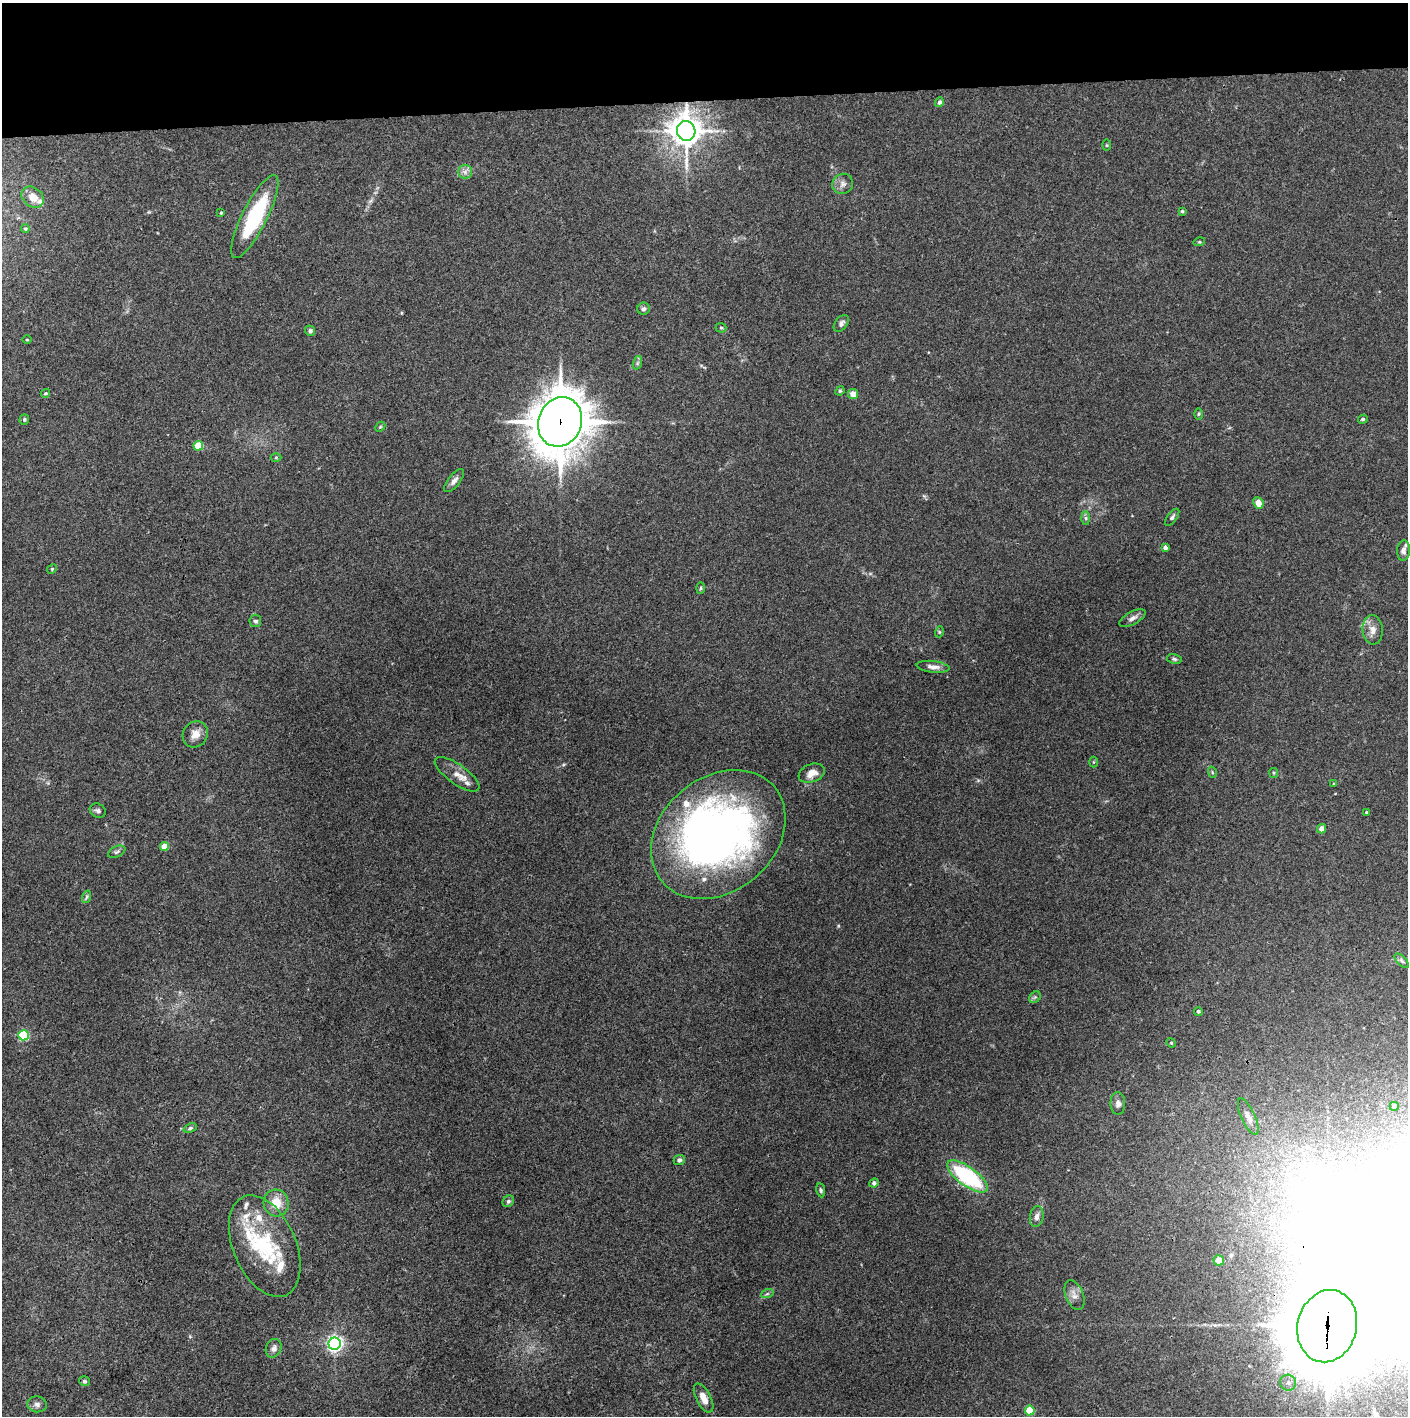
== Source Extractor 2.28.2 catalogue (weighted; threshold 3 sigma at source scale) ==
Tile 2 of 3 x 3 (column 2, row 1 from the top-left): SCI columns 1407-2812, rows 2829-4242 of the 4222 x 4244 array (HDU 1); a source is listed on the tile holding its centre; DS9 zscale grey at full resolution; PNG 1410 x 1418 px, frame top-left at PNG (2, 3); each listed source drawn as its Kron ellipse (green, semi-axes under 4 px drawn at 4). Shown black and unused: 7% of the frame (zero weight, under 3 of 4 exposures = <1% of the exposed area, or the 3 px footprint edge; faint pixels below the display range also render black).
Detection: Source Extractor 2.28.2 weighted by HDU 2 'WHT'; one run over the whole footprint, this tile lists its part. Background 0.0332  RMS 0.0045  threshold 0.02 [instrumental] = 3 sigma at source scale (4.5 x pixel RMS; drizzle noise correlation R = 1.50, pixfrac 1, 0.05/0.05 arcsec/px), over >= 5 px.
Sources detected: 94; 1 inside a brighter object's white glare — neither listed nor drawn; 10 inside a brighter listed object's ellipse — not listed separately; the other 83 listed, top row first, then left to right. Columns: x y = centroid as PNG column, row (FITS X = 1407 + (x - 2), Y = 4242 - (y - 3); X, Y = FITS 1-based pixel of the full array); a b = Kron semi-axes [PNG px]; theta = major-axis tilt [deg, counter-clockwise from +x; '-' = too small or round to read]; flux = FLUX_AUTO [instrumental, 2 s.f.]
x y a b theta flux
939 102 5 4 - 1.2
686 131 10 9 - 710
1107 145 5 3 - 0.46
465 172 7 7 - 1.7
843 184 10 10 - 2.4
33 197 12 9 -40 4.6
1182 211 3 3 - 0.58
221 213 3 3 - 0.37
255 216 46 12 63 36
25 229 4 4 - 0.63
1199 242 6 3 17 0.47
643 309 6 6 - 1.1
841 323 9 6 52 1.4
721 328 5 5 - 0.65
310 331 5 5 - 1.1
27 340 4 3 - 0.36
637 363 7 4 71 0.87
840 391 5 4 - 0.61
45 393 5 4 - 0.62
853 394 5 5 - 4
1198 414 6 4 88 0.53
24 419 5 5 - 0.65
1363 419 5 4 - 0.88
560 422 25 21 69 1400
380 427 5 4 - 0.58
198 446 5 4 - 17
276 458 5 3 - 0.46
454 481 14 6 51 2.1
1258 503 6 5 - 4.8
1172 517 10 4 53 1
1086 518 6 4 -89 0.83
1165 548 4 4 - 1.9
1403 550 10 6 86 2
52 569 5 4 - 0.49
701 588 6 4 87 0.56
1132 618 14 6 28 2
255 621 6 6 - 1.2
1373 630 14 10 -85 3.8
939 632 5 3 - 0.48
1174 659 7 5 -11 0.83
933 667 16 6 -7 2.4
195 734 14 12 53 4
1093 762 5 3 - 0.43
1212 772 6 3 -72 0.46
812 773 13 9 20 4
1274 773 5 4 - 0.54
457 774 26 9 -35 4.9
1334 784 4 3 - 0.63
98 811 8 7 - 1.2
1366 812 3 3 - 0.42
1322 829 5 4 - 3
718 834 73 57 40 250
164 846 4 4 - 7.6
117 852 9 5 26 0.98
86 897 6 4 70 0.8
1402 961 9 4 -46 1.1
1035 997 6 5 - 0.85
1198 1011 4 4 - 0.89
24 1035 5 5 - 31
1171 1043 5 4 - 0.49
1118 1103 11 7 -89 2.2
1394 1106 4 4 - 1.6
1248 1117 20 7 -65 3.4
190 1128 7 4 20 0.79
679 1160 5 5 - 1.1
967 1176 24 9 -36 45
874 1183 5 4 - 1.3
821 1190 7 4 -79 0.72
508 1201 6 5 - 0.8
276 1203 13 12 - 7.5
1037 1217 10 7 80 2
265 1246 54 31 -66 34
1219 1260 5 5 - 5.8
767 1294 6 4 19 0.71
1074 1295 15 8 -68 2.9
1327 1326 36 29 76 6000
335 1344 6 6 - 150
274 1348 9 7 66 2
84 1381 5 5 - 0.7
1288 1383 8 8 - 2.1
704 1398 16 7 -63 3.6
37 1404 10 8 -2 1.8
1030 1410 5 5 - 15
Overlapping masked pixels (flux is a lower limit): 3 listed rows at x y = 686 131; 560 422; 1327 1326
Isophote crosses this tile's border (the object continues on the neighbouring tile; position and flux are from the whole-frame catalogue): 1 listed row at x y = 1327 1326